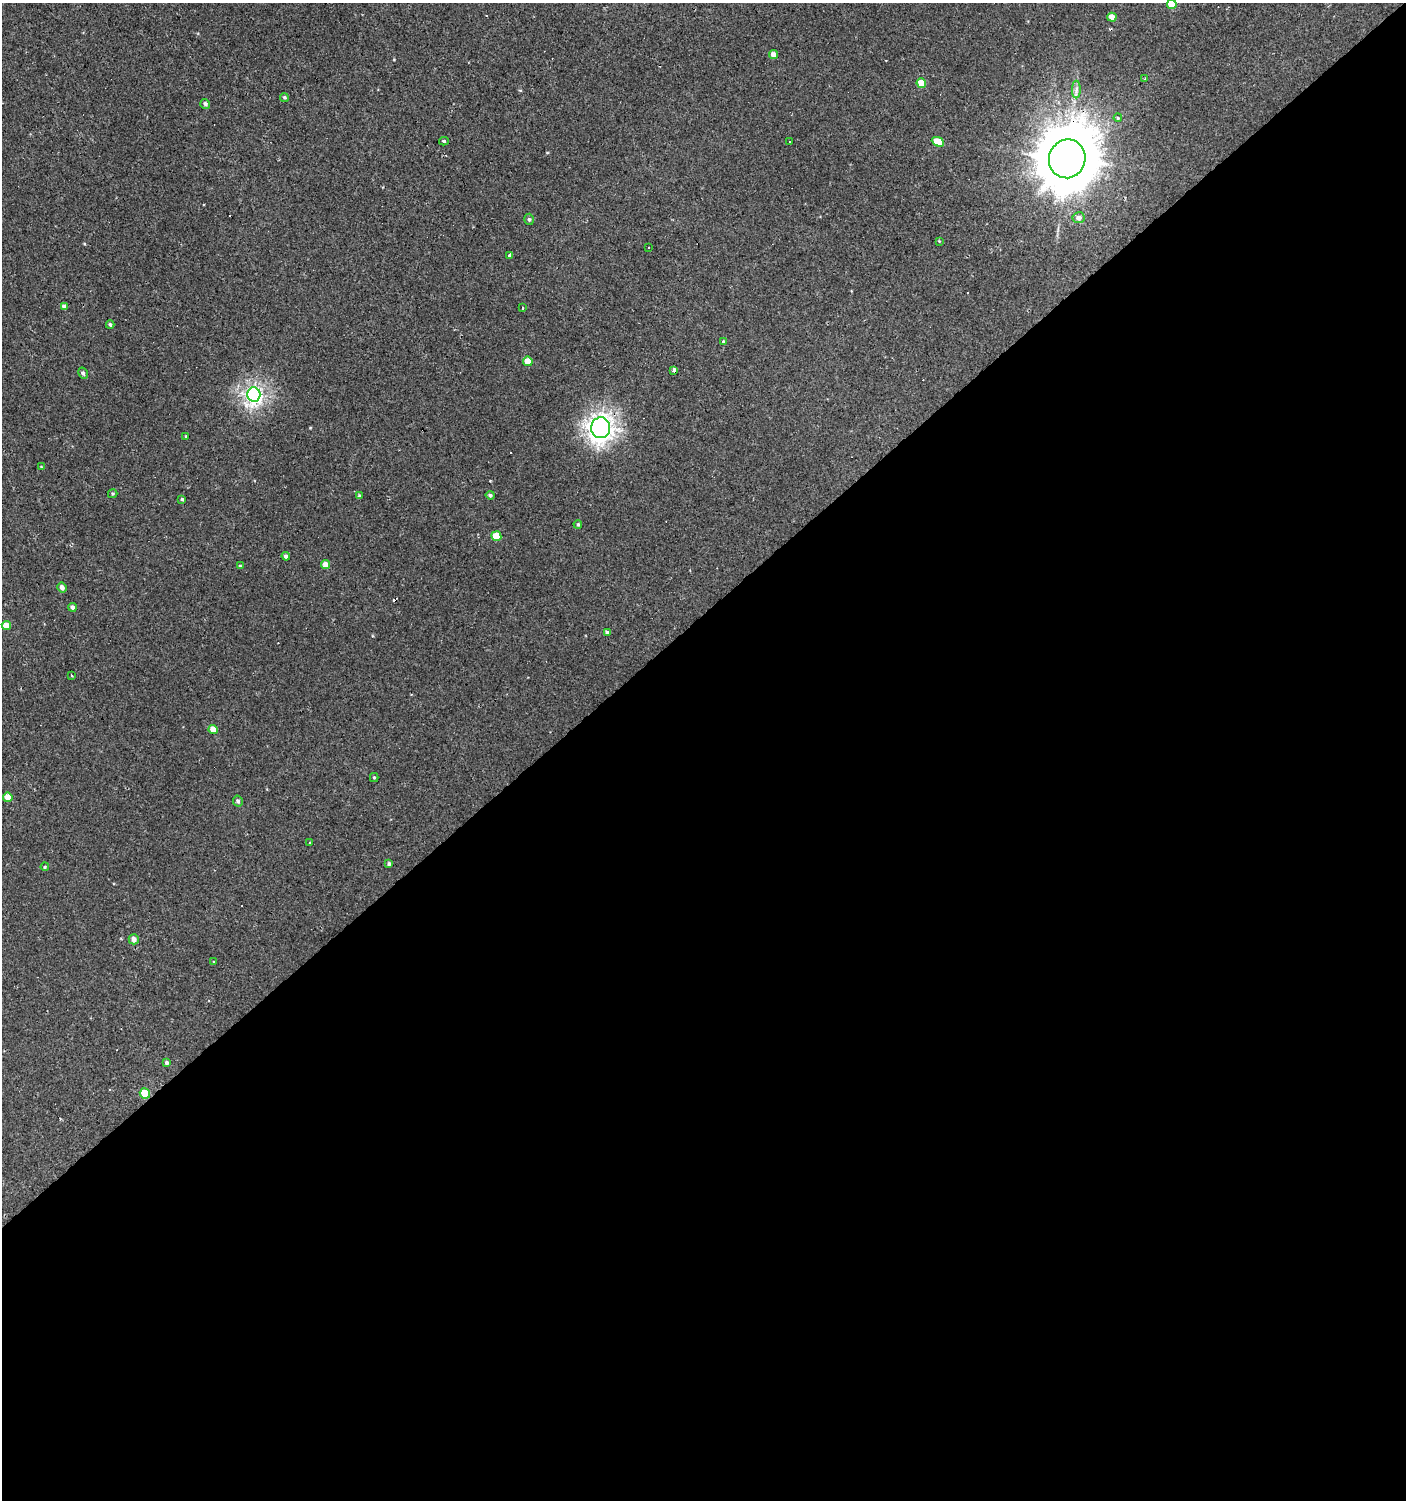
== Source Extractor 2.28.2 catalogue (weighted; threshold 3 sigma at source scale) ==
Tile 15 of 4 x 4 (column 3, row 4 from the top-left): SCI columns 3007-4410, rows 1-1498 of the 5950 x 5995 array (HDU 1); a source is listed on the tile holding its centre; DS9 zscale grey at full resolution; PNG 1408 x 1502 px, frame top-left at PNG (2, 3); each listed source drawn as its Kron ellipse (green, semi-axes under 4 px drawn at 4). Shown black and unused: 59% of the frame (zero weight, under 2 of 3 exposures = <1% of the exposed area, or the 3 px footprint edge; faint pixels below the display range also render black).
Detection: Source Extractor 2.28.2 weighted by HDU 2 'WHT'; one run over the whole footprint, this tile lists its part. Background 0.0013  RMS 0.0039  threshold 0.0174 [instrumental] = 3 sigma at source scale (4.5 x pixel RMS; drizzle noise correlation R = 1.50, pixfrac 1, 0.0396/0.0396 arcsec/px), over >= 5 px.
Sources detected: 64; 10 cosmic-ray / hot-pixel residue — neither listed nor drawn; the other 54 listed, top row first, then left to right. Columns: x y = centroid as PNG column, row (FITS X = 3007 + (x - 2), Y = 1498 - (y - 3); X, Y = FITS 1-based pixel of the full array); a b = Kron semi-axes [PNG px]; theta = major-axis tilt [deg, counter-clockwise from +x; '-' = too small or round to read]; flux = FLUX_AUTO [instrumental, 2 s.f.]
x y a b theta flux
1172 4 5 4 - 7.8
1112 17 5 4 - 3.1
774 55 4 4 - 2.7
1145 79 4 3 - 0.5
921 83 5 4 - 7.3
1076 90 9 4 90 1.1
284 97 4 4 - 0.57
205 104 5 4 - 0.93
1118 118 4 4 - 0.36
444 141 5 4 - 0.49
790 141 3 3 - 1.4
938 142 6 4 -24 8.9
1067 159 19 18 - 3300
1079 218 6 5 - 1.8
529 219 5 4 - 0.71
939 241 3 3 - 0.27
649 248 3 2 - 0.42
510 255 4 3 - 6.6
64 307 4 4 - 1.4
522 307 3 3 - 1.1
110 325 4 4 - 0.72
723 341 4 3 - 0.33
528 361 5 4 - 4.5
674 370 4 3 - 1.8
83 373 6 4 -62 0.94
254 394 7 6 - 100
601 428 10 9 - 180
186 436 4 2 - 0.25
41 467 4 3 - 0.33
113 494 5 4 - 0.5
490 495 4 4 - 0.75
360 496 4 3 - 0.67
182 499 4 3 - 0.57
578 524 4 3 - 0.46
496 536 5 5 - 7.3
286 556 4 4 - 1.1
325 565 4 4 - 2.9
240 566 4 4 - 0.41
62 587 5 4 - 1.7
72 607 4 4 - 1
6 625 4 4 - 3.8
607 632 3 3 - 7.5
72 675 3 3 - 0.98
213 730 4 4 - 4
374 777 4 4 - 0.44
8 797 4 4 - 5.2
238 801 5 4 - 0.81
309 842 3 2 - 0.53
389 864 4 3 - 0.82
45 867 4 3 - 0.42
134 939 5 5 - 2
214 962 3 2 - 0.28
166 1063 4 4 - 0.86
145 1093 5 5 - 11
Overlapping masked pixels (flux is a lower limit): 3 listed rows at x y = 1067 159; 601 428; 145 1093
Isophote crosses this tile's border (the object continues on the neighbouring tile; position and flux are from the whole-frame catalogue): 1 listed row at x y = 1172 4